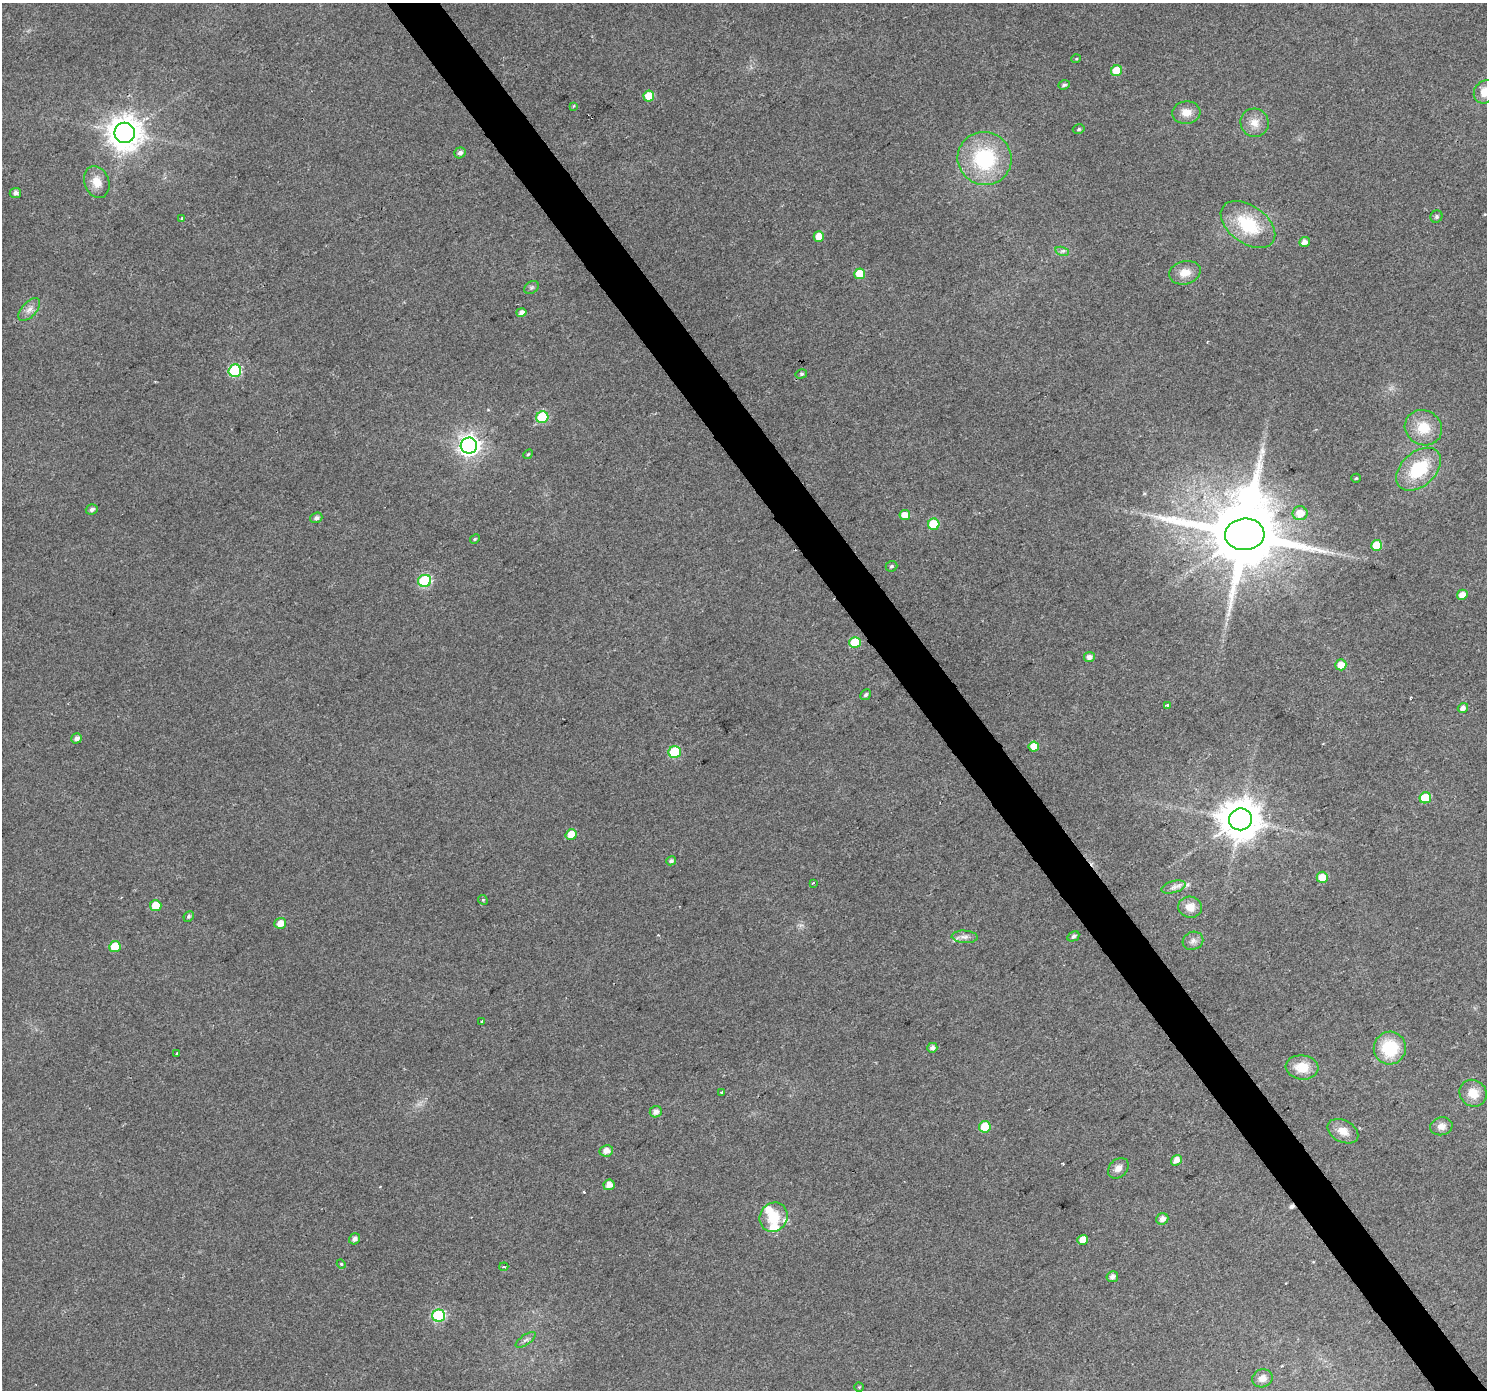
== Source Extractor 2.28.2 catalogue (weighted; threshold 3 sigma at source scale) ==
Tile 6 of 4 x 4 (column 2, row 2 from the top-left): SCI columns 1487-2971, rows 2966-4353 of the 5940 x 5867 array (HDU 1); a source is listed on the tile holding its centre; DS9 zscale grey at full resolution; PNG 1489 x 1392 px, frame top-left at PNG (2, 3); each listed source drawn as its Kron ellipse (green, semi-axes under 4 px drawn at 4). Shown black and unused: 3% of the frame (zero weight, under 2 of 3 exposures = <1% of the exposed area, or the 3 px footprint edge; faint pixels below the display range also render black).
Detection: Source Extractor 2.28.2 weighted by HDU 2 'WHT'; one run over the whole footprint, this tile lists its part. Background 0.0719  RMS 0.0077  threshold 0.0346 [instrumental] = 3 sigma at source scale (4.5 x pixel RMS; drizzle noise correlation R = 1.50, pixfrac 1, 0.0396/0.0396 arcsec/px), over >= 5 px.
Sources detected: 105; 2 inside a brighter object's white glare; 5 cosmic-ray / hot-pixel residue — neither listed nor drawn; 3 inside a brighter listed object's ellipse — not listed separately; the other 95 listed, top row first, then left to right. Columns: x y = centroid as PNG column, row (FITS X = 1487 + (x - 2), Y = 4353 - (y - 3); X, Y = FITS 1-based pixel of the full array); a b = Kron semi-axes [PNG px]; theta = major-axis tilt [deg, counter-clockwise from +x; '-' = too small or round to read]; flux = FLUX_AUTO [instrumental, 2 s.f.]
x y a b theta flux
1076 59 5 3 - 0.64
1116 71 5 5 - 18
1064 85 6 4 18 1.7
1485 92 12 10 52 10
649 96 5 5 - 17
574 106 3 3 - 2.3
1186 113 14 11 7 8.2
1254 123 14 14 - 8.7
1079 129 6 4 16 1.3
125 133 10 10 - 1500
460 153 6 5 - 2.9
985 159 27 26 - 64
97 182 16 12 -70 9.9
15 193 5 5 - 3.4
1436 217 6 5 - 1.7
182 218 3 3 - 1.4
1248 225 31 18 -36 42
819 236 5 5 - 9.6
1304 242 5 5 - 4.3
1062 251 7 4 -16 1.8
1185 273 16 11 15 9.3
860 274 5 5 - 20
531 287 8 5 34 1.7
29 309 14 7 47 5.1
521 313 5 4 - 3.9
235 371 6 6 - 63
801 374 6 4 15 1.4
542 417 6 6 - 42
1423 428 19 17 -28 19
469 446 8 8 - 470
528 454 5 4 - 0.99
1419 469 26 17 42 40
1356 478 4 4 - 1
92 509 6 5 - 2.5
1300 513 7 7 - 11
905 515 5 5 - 9
316 518 6 5 - 2.6
934 524 6 5 - 28
1245 534 20 15 5 9200
475 539 5 4 - 0.91
1377 545 5 5 - 16
891 566 6 5 - 1.4
425 581 6 6 - 68
1462 595 5 5 - 7.5
855 643 6 5 - 25
1089 657 5 5 - 3.6
1341 665 5 5 - 9.2
866 695 6 5 - 1.9
1167 705 3 3 - 1.3
1463 708 5 5 - 3.6
77 738 5 5 - 3.5
1034 747 5 5 - 10
675 752 6 6 - 43
1425 798 6 5 - 29
1240 819 11 11 - 2200
571 835 5 5 - 12
671 861 5 4 - 1.9
1322 877 5 5 - 12
813 883 4 3 - 1.4
1173 887 12 6 15 3.6
483 900 5 4 - 0.95
156 906 6 5 - 14
1190 907 12 10 -12 8.9
189 916 5 5 - 1.5
280 923 6 5 - 8
1073 936 6 4 29 1.8
965 937 13 6 -3 3.7
1193 941 10 9 - 3.9
115 947 6 5 - 18
482 1021 3 3 - 1.6
932 1048 5 4 - 3.6
1390 1048 16 16 - 37
177 1053 3 3 - 2.8
1302 1067 16 12 -6 16
722 1092 4 3 - 2.4
1473 1093 14 13 - 12
656 1112 6 5 - 4.4
1441 1126 11 9 14 5.2
985 1127 6 5 - 25
1343 1131 16 11 -28 8.3
606 1151 7 5 11 5.3
1176 1160 6 5 - 5.9
1118 1168 12 8 45 5
609 1185 5 5 - 6.4
773 1217 15 13 57 18
1162 1219 6 5 - 4.7
355 1239 6 5 - 2.9
1083 1240 5 5 - 8.7
341 1264 4 4 - 0.84
504 1267 4 3 - 1
1112 1277 6 5 - 3.1
438 1315 6 6 - 73
526 1340 12 5 35 2.6
1262 1378 10 9 - 5.3
859 1387 4 4 - 0.77
Isophote crosses this tile's border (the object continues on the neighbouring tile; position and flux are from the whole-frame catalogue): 1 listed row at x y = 1485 92